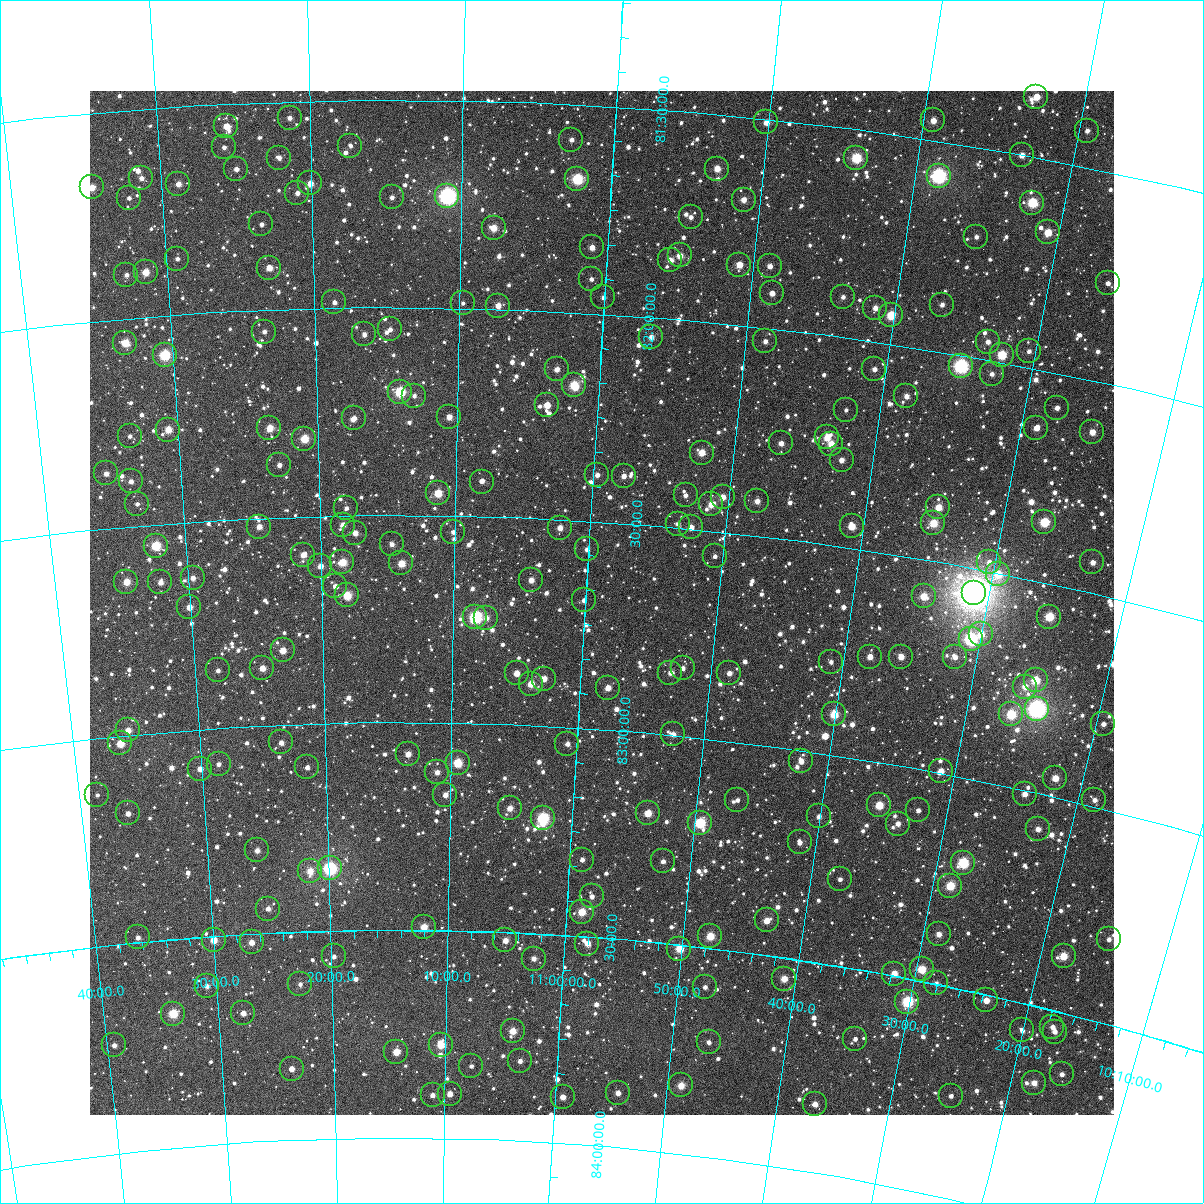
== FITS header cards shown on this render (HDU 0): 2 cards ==
NAXIS1  =                 1024
NAXIS2  =                 1024

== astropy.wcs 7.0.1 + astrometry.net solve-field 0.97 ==
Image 1024 x 1024 px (HDU 0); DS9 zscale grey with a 90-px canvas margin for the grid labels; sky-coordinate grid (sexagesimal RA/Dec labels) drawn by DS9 from the SOLVED WCS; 242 Tycho-2 reference stars matched to detected sources circled (green)
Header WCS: RA---TAN-SIP/DEC--TAN-SIP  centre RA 10:58:47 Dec +82:42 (164.70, +82.69 deg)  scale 8.67 arcsec/px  FOV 148.0' x 148.0'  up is +176 deg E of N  parity flipped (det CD > 0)
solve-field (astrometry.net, Tycho-2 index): VERIFIED the header's WCS against the Tycho-2 star catalogue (verified at 6 index scales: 14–242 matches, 0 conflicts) and refined it, rather than solving blind
Solved WCS: RA---TAN-SIP/DEC--TAN-SIP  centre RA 10:58:47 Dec +82:42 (164.69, +82.69 deg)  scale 8.68 arcsec/px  FOV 148.1' x 148.0'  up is +176 deg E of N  parity flipped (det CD > 0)
The solver's refit moves the header's centre by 0.84 arcsec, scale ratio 1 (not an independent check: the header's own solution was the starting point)
Tycho-2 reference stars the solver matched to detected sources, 242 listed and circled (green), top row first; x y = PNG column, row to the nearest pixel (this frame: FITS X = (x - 90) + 1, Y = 1024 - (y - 91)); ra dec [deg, ICRS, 3 dp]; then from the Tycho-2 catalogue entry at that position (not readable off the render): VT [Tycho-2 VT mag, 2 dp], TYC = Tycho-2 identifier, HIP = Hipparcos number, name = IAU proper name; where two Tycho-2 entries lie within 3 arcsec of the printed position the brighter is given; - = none
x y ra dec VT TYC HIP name
1036 97 158.267 +81.356 10.42 4548-1475-1 - -
290 118 170.331 +81.540 11.97 4555-1294-1 - -
933 120 159.842 +81.453 10.69 4548-975-1 - -
766 122 162.533 +81.508 10.86 4555-1234-1 - -
226 126 171.370 +81.554 10.82 4555-1431-1 - -
1087 131 157.365 +81.414 11.69 4548-1363-1 - -
571 140 165.699 +81.586 11.73 4555-1368-1 - -
350 146 169.343 +81.610 12.20 4555-1041-1 - -
224 147 171.427 +81.605 11.97 4555-1008-1 - -
1022 155 158.333 +81.501 10.75 4548-1198-1 - -
279 158 170.525 +81.635 11.95 4555-1083-1 - -
856 158 161.000 +81.568 9.12 4555-1399-1 52496 -
236 169 171.242 +81.658 11.63 4555-1157-1 - -
717 169 163.263 +81.631 10.60 4555-1077-1 - -
939 176 159.622 +81.582 7.66 4548-985-1 52078 -
141 178 172.825 +81.667 12.05 4555-1183-1 - -
577 179 165.565 +81.679 8.89 4555-525-1 - -
310 183 170.019 +81.699 10.91 4555-597-1 - -
178 184 172.218 +81.687 11.37 4555-554-1 - -
92 187 173.657 +81.679 10.58 4556-539-1 - -
297 193 170.240 +81.721 11.73 4555-661-1 - -
447 196 167.730 +81.732 7.23 4555-685-1 54632 -
392 197 168.658 +81.735 11.92 4555-694-1 - -
129 198 173.054 +81.712 12.08 4555-644-1 - -
744 200 162.778 +81.699 10.80 4555-595-1 - -
1032 203 158.023 +81.608 9.93 4548-1422-2 - -
691 217 163.632 +81.753 11.82 4555-721-1 - -
261 224 170.859 +81.794 11.92 4555-836-1 - -
494 228 166.939 +81.806 10.41 4555-855-1 - -
1048 232 157.679 +81.672 10.12 4548-1259-1 - -
976 237 158.842 +81.713 11.55 4548-1366-1 - -
592 247 165.261 +81.842 11.26 4555-921-1 - -
680 255 163.763 +81.847 10.75 4555-940-1 - -
177 259 172.312 +81.866 11.92 4555-968-1 - -
670 260 163.927 +81.859 11.83 4555-966-1 - -
739 265 162.743 +81.856 10.58 4555-952-1 - -
770 266 162.222 +81.852 11.33 4555-946-1 - -
269 268 170.756 +81.899 10.95 4555-883-1 - -
146 272 172.872 +81.893 10.36 4555-896-1 - -
126 275 173.201 +81.896 12.23 4555-891-1 - -
591 279 165.240 +81.918 12.02 4555-843-1 - -
1108 283 156.529 +81.763 11.71 4548-993-1 - -
772 293 162.133 +81.916 11.26 4555-848-1 - -
603 297 165.013 +81.961 12.52 4555-712-1 - -
843 297 160.920 +81.904 11.75 4555-877-1 - -
334 302 169.656 +81.987 11.87 4555-660-1 - -
463 303 167.434 +81.989 12.29 4555-658-1 - -
942 305 159.224 +81.887 11.94 4548-1553-1 - -
498 306 166.827 +81.993 10.77 4555-641-1 - -
875 308 160.345 +81.920 11.55 4555-838-1 - -
891 315 160.062 +81.931 9.48 4555-801-1 - -
390 329 168.693 +82.053 11.67 4555-934-1 - -
264 332 170.886 +82.052 12.00 4555-913-1 - -
364 334 169.144 +82.065 11.49 4555-824-1 - -
651 337 164.141 +82.049 11.10 4555-802-1 - -
765 341 162.155 +82.033 11.66 4555-564-1 - -
988 342 158.343 +81.957 11.58 4548-1722-1 - -
125 343 173.316 +82.059 10.04 4555-831-1 - -
1029 351 157.619 +81.962 12.03 4548-1748-1 - -
165 355 172.641 +82.096 8.81 4555-760-1 - -
1002 355 158.064 +81.982 9.32 4548-1789-1 - -
961 366 158.727 +82.025 7.96 4548-1903-1 51788 -
557 369 165.758 +82.140 11.48 4555-918-1 - -
874 369 160.207 +82.066 11.88 4555-810-1 - -
992 374 158.177 +82.031 12.50 4548-1916-1 - -
574 385 165.437 +82.176 9.52 4555-680-1 - -
400 392 168.516 +82.204 9.02 4555-608-1 54867 -
414 396 168.270 +82.213 12.69 4555-590-1 - -
906 396 159.582 +82.119 11.38 4548-1624-1 - -
547 405 165.898 +82.227 10.69 4555-533-1 - -
1057 408 156.951 +82.082 11.69 4548-1677-1 - -
846 410 160.605 +82.173 12.37 4555-692-1 - -
449 417 167.639 +82.263 10.95 4555-568-1 - -
354 418 169.340 +82.266 11.75 4555-566-1 - -
269 428 170.862 +82.285 10.37 4555-616-1 - -
1036 428 157.234 +82.140 11.42 4548-1534-1 - -
168 430 172.679 +82.275 10.36 4555-587-1 - -
1092 432 156.257 +82.122 10.77 4548-1512-1 - -
130 436 173.376 +82.284 12.18 4556-489-1 - -
827 437 160.867 +82.244 10.34 4555-547-1 - -
304 439 170.241 +82.313 9.71 4555-664-1 - -
781 443 161.675 +82.273 11.26 4555-594-1 - -
831 444 160.779 +82.259 10.49 4555-571-1 - -
702 453 163.073 +82.316 10.34 4555-676-1 - -
842 460 160.558 +82.294 11.49 4555-639-1 - -
279 465 170.709 +82.375 11.98 4555-908-1 - -
106 473 173.856 +82.368 11.53 4556-332-1 - -
597 475 164.927 +82.388 11.47 4555-957-1 - -
624 476 164.447 +82.387 11.35 4555-964-1 - -
131 481 173.419 +82.392 11.62 4556-302-1 - -
482 482 167.027 +82.418 11.61 4555-835-1 - -
438 493 167.822 +82.447 9.81 4555-746-1 - -
686 495 163.292 +82.421 12.13 4555-840-1 - -
723 497 162.617 +82.417 10.66 4555-949-1 52996 -
757 501 161.980 +82.418 11.26 4555-839-1 - -
137 504 173.341 +82.448 11.85 4556-413-1 - -
711 504 162.811 +82.437 10.76 4555-861-1 - -
938 507 158.697 +82.370 10.28 4548-1555-1 - -
346 508 169.508 +82.483 11.89 4555-790-1 - -
1044 522 156.758 +82.358 9.25 4548-1577-1 - -
933 523 158.737 +82.410 9.73 4548-1521-1 - -
678 524 163.390 +82.492 12.32 4555-804-1 - -
343 525 169.577 +82.523 11.16 4632-1402-1 - -
852 526 160.207 +82.449 10.32 4555-744-1 - -
259 527 171.127 +82.521 11.26 4632-1409-1 - -
691 527 163.136 +82.497 11.12 4555-812-1 - -
560 528 165.555 +82.521 10.89 4632-1410-1 - -
453 532 167.535 +82.540 12.01 4632-1449-1 - -
355 533 169.350 +82.543 11.12 4632-1443-1 - -
392 544 168.672 +82.571 11.59 4632-1494-1 - -
156 546 173.061 +82.552 9.30 4632-1458-1 - -
587 549 165.032 +82.569 11.67 4632-1498-1 - -
303 555 170.325 +82.593 10.86 4632-1524-1 - -
715 556 162.648 +82.561 11.96 4632-1476-1 - -
342 562 169.595 +82.613 9.85 4632-1550-1 - -
989 562 157.605 +82.478 12.07 4548-1669-1 - -
1092 562 155.748 +82.428 11.20 4548-1608-1 - -
401 563 168.490 +82.617 10.23 4632-1566-1 - -
320 566 170.009 +82.621 11.08 4632-1567-1 - -
998 574 157.399 +82.503 10.00 4632-1823-1 - -
193 578 172.414 +82.636 11.62 4632-1597-1 - -
531 580 166.041 +82.650 11.19 4632-1608-1 - -
126 582 173.663 +82.633 10.32 4632-1592-1 - -
160 582 173.026 +82.640 11.30 4632-1587-1 - -
335 586 169.738 +82.671 11.35 4632-1633-1 - -
974 593 157.769 +82.559 5.30 4632-2151-1 51502 -
347 595 169.519 +82.693 9.62 4632-1678-1 - -
924 596 158.686 +82.587 10.27 4632-1510-1 - -
584 600 165.031 +82.692 11.84 4632-1672-1 - -
189 607 172.519 +82.706 10.89 4632-1713-1 - -
475 617 167.076 +82.743 8.33 4632-1757-1 54437 -
1049 617 156.310 +82.578 9.57 4632-1507-1 - -
486 618 166.868 +82.745 11.75 4632-1751-1 - -
981 634 157.497 +82.653 10.34 4632-1602-1 - -
971 639 157.670 +82.668 8.05 4632-1636-1 51462 -
283 650 170.774 +82.821 10.54 4632-746-1 - -
870 657 159.502 +82.752 10.89 4632-1765-1 - -
901 657 158.919 +82.740 10.77 4632-1747-1 - -
955 657 157.906 +82.719 11.64 4632-1694-1 - -
831 662 160.227 +82.779 12.02 4632-1816-1 - -
262 668 171.184 +82.862 10.81 4632-850-1 - -
683 668 163.037 +82.837 11.96 4632-780-1 - -
218 670 172.047 +82.862 11.88 4632-852-1 - -
517 673 166.248 +82.876 10.84 4632-887-1 - -
670 673 163.271 +82.851 11.32 4632-811-1 - -
729 673 162.138 +82.837 11.35 4632-779-1 - -
544 679 165.708 +82.886 11.07 4632-907-1 - -
1036 680 156.313 +82.735 9.57 4632-1739-1 - -
531 684 165.960 +82.900 10.36 4632-950-1 - -
1025 687 156.486 +82.756 10.92 4632-1758-1 - -
608 688 164.461 +82.899 10.99 4632-949-1 - -
1037 709 156.174 +82.802 6.95 4632-2150-1 50971 -
834 714 160.016 +82.903 9.69 4632-953-1 - -
1011 714 156.634 +82.828 9.40 4632-763-1 - -
1103 724 154.864 +82.801 11.90 4632-671-1 - -
128 730 173.895 +82.989 11.23 4632-1171-1 - -
673 734 163.103 +82.998 11.47 4632-1194-1 - -
281 742 170.877 +83.043 11.43 4632-1306-1 - -
120 743 174.064 +83.019 10.10 4632-1255-1 - -
567 744 165.184 +83.040 11.63 4632-1299-1 - -
408 754 168.350 +83.076 11.16 4632-1369-1 - -
801 761 160.531 +83.025 11.23 4632-1265-1 - -
458 763 167.357 +83.097 10.47 4632-2155-1 54529 -
219 764 172.148 +83.088 11.93 4632-1355-1 - -
307 767 170.379 +83.105 12.03 4632-1104-1 - -
200 769 172.524 +83.095 11.03 4632-1231-1 - -
941 771 157.762 +82.994 11.08 4632-1180-1 - -
437 772 167.770 +83.120 11.47 4632-934-1 - -
1055 778 155.527 +82.955 10.41 4632-1088-1 - -
1025 794 156.051 +83.008 11.35 4632-1227-1 - -
97 795 174.624 +83.136 12.30 4632-755-1 - -
445 795 167.595 +83.173 11.31 4632-769-1 - -
737 800 161.693 +83.138 12.36 4632-737-1 - -
1094 800 154.680 +82.984 11.87 4632-1160-1 - -
879 805 158.851 +83.102 9.73 4632-1124-1 - -
510 808 166.281 +83.202 11.02 4632-872-1 - -
918 810 158.064 +83.097 12.09 4632-1192-1 - -
128 813 174.050 +83.189 11.59 4632-825-1 - -
648 813 163.467 +83.192 10.19 4632-832-1 - -
819 816 160.018 +83.151 12.01 4632-697-1 - -
543 818 165.595 +83.222 8.93 4632-920-1 53960 -
700 823 162.386 +83.203 8.93 4632-866-1 52935 -
898 824 158.420 +83.138 11.23 4632-744-1 - -
1038 829 155.642 +83.084 11.17 4632-1390-1 - -
800 842 160.328 +83.220 11.76 4632-923-1 - -
257 850 171.462 +83.300 11.43 4632-1148-1 - -
582 860 164.740 +83.316 12.24 4632-1204-1 - -
663 861 163.068 +83.304 12.07 4632-1156-1 - -
963 863 156.967 +83.201 8.88 4632-862-1 - -
330 868 169.971 +83.350 8.26 4632-1290-1 - -
310 871 170.383 +83.355 10.68 4632-1315-1 - -
840 879 159.395 +83.293 12.65 4632-1137-1 - -
950 886 157.137 +83.262 9.59 4632-1044-1 - -
592 896 164.483 +83.403 11.81 4632-23-1 - -
268 909 171.296 +83.441 11.56 4632-122-1 - -
582 912 164.674 +83.441 10.07 4632-123-1 - -
767 920 160.779 +83.417 10.66 4632-52-1 - -
424 927 168.002 +83.493 10.31 4632-232-1 - -
939 934 157.171 +83.381 11.07 4632-1358-1 - -
710 936 161.920 +83.472 9.79 4632-177-1 52801 -
138 937 174.084 +83.488 11.88 4632-218-1 - -
1109 939 153.708 +83.301 11.97 4632-1152-1 - -
214 940 172.482 +83.509 10.51 4632-273-1 - -
505 940 166.259 +83.520 10.99 4632-307-1 - -
252 942 171.681 +83.520 11.51 4632-309-1 - -
587 944 164.515 +83.517 12.00 4632-2071-1 - -
679 949 162.547 +83.510 9.94 4632-281-1 - -
334 956 169.928 +83.562 12.48 4632-432-1 - -
1064 956 154.533 +83.367 9.97 4632-1320-1 - -
534 959 165.634 +83.561 11.69 4632-429-1 - -
922 969 157.383 +83.472 9.74 4632-179-1 - -
894 974 157.941 +83.495 11.09 4632-243-1 - -
784 979 160.241 +83.550 10.63 4632-398-1 - -
936 983 157.026 +83.498 12.13 4632-251-1 - -
300 984 170.676 +83.627 12.84 4632-581-1 - -
207 986 172.698 +83.619 11.70 4632-567-1 - -
705 987 161.910 +83.595 12.22 4632-509-1 - -
986 1000 155.905 +83.514 10.93 4632-291-1 - -
907 1002 157.552 +83.556 8.78 4632-415-1 - -
243 1013 171.947 +83.689 11.44 4632-480-1 - -
173 1014 173.485 +83.678 9.40 4632-553-1 56414 -
1052 1027 154.398 +83.539 11.57 4632-366-1 - -
1022 1030 155.013 +83.565 11.91 4632-439-1 - -
513 1031 166.019 +83.737 10.49 4632-150-1 - -
1055 1032 154.328 +83.549 11.77 4632-388-1 - -
855 1039 158.522 +83.666 12.85 4632-616-1 - -
709 1042 161.686 +83.726 12.22 4632-262-1 - -
114 1045 174.834 +83.741 11.64 4632-139-1 - -
441 1045 167.600 +83.776 10.20 4632-190-1 - -
396 1052 168.589 +83.793 10.59 4632-208-1 - -
520 1061 165.831 +83.808 11.71 4632-264-1 - -
471 1066 166.911 +83.825 12.13 4632-284-1 - -
292 1069 170.936 +83.829 11.58 4632-293-1 - -
1062 1074 153.955 +83.643 11.80 4632-625-1 - -
1034 1083 154.493 +83.680 10.81 4632-523-1 - -
681 1085 162.186 +83.837 10.37 4632-312-1 - -
618 1093 163.585 +83.870 11.62 4632-389-1 - -
450 1094 167.381 +83.893 10.93 4632-446-1 - -
433 1095 167.770 +83.897 11.87 4632-456-1 - -
951 1096 156.211 +83.756 11.72 4632-79-1 - -
563 1097 164.824 +83.889 11.31 4632-441-1 - -
815 1104 159.157 +83.837 11.27 4632-308-1 - -